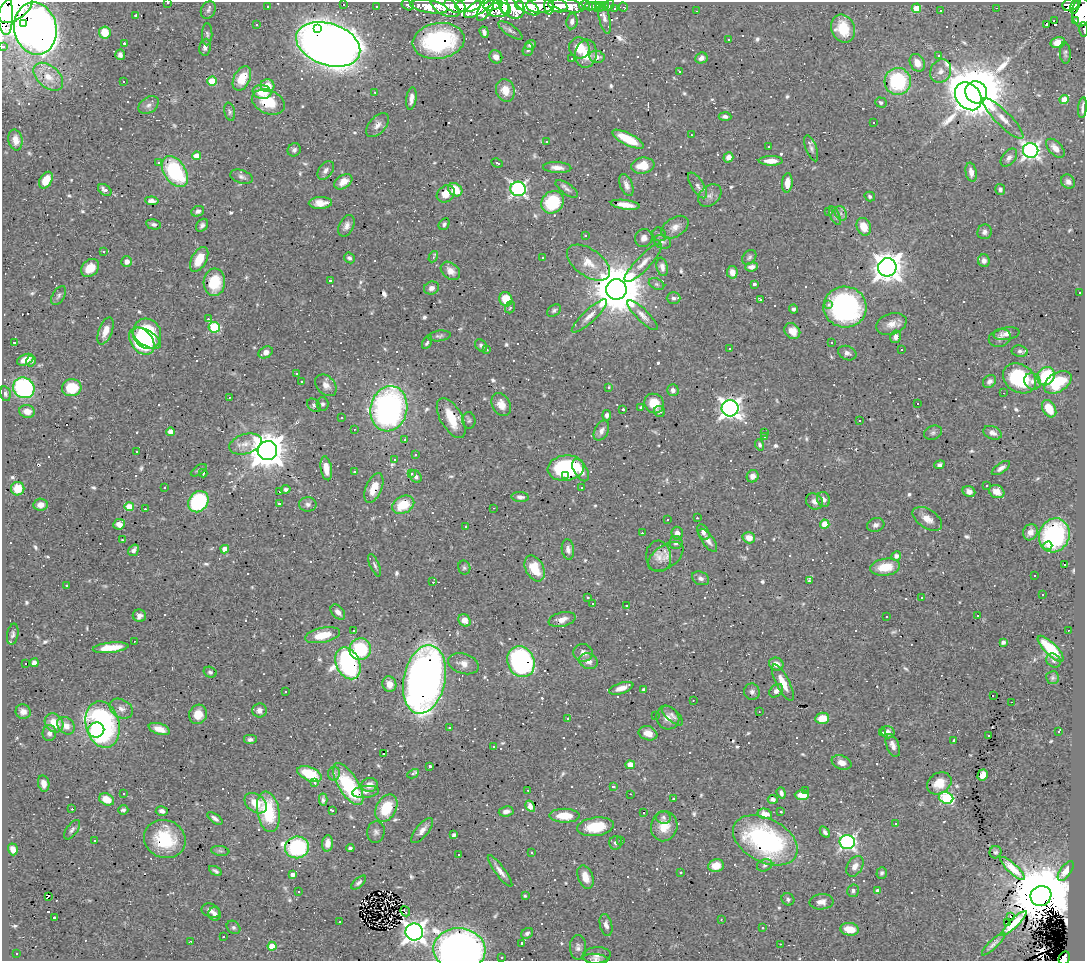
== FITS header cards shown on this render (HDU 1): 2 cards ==
NAXIS1  =                 1083
NAXIS2  =                  959

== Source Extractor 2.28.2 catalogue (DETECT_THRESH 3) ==
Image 1083 x 959 px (HDU 1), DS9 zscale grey, 1 PNG px = 1 image px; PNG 1087 x 963 px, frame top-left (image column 1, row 959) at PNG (2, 2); each listed source drawn as its Kron ellipse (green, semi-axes under 4 px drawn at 4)
Background 0.616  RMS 0.027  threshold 0.0799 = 3 sigma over >= 5 px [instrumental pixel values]
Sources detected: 822; of the 822, the 500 brightest by FLUX_AUTO listed and drawn (322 fainter detections omitted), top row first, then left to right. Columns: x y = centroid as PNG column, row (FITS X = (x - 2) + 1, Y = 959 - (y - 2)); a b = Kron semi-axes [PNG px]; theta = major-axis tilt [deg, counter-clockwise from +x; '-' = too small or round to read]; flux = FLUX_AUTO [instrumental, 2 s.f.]
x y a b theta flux
168 3 3 2 - 9.6
343 4 3 3 - 98
407 5 6 5 - 14
455 5 11 7 -18 440
468 5 13 7 9 390
493 5 10 5 11 190
520 5 5 3 - 97
526 5 15 6 -35 430
540 5 13 7 1 400
549 5 9 4 90 160
558 5 9 6 -16 160
568 5 16 6 -12 200
585 5 5 4 - 14
609 5 6 3 58 19
1070 5 8 6 14 91
1075 5 8 4 69 120
376 6 3 2 - 4.3
445 6 16 8 -30 120
504 6 8 3 -81 97
511 6 14 10 -37 350
591 6 6 4 7 12
605 6 4 3 - 9.8
267 7 3 3 - 5.9
429 7 19 6 -9 130
479 7 17 6 33 300
596 7 5 3 - 11
600 7 4 3 - 9.2
623 7 4 3 - 5.1
15 8 20 11 38 1700
486 8 14 6 60 180
916 8 5 4 - 62
996 8 3 2 - 48
615 9 3 3 - 7.1
208 10 9 7 61 4.8
499 10 12 7 3 290
941 10 3 2 - 13
5 11 24 8 -85 1300
697 11 3 2 - 6.9
1081 12 14 9 86 450
136 15 3 3 - 18
604 18 16 5 -78 8.1
1075 20 3 3 - 19
572 21 8 5 84 7.1
1054 21 4 2 - 11
24 23 3 3 - 140
1046 24 3 3 - 110
256 25 3 3 - 16
317 28 3 3 - 33
843 28 14 11 -67 45
35 29 26 21 -79 1900
1083 29 7 2 -85 8.6
510 30 14 5 -35 6.8
105 32 6 5 - 37
484 32 6 4 -72 5.9
207 34 11 5 88 4.5
729 39 3 3 - 66
439 41 26 18 9 190
124 43 3 3 - 36
1058 43 7 5 12 23
328 44 33 21 -19 3600
530 45 5 4 - 4.9
3 46 3 3 - 4
205 47 8 6 82 6.9
579 48 11 10 - 36
528 50 6 5 - 4.5
1065 53 11 5 -86 4.9
586 54 14 11 86 32
120 55 5 4 - 7.1
939 56 3 3 - 64
496 57 7 6 - 11
597 57 7 6 - 11
571 58 3 3 - 5.9
701 58 6 5 - 8.9
917 63 9 7 -62 20
679 71 3 3 - 18
941 71 12 10 62 15
48 77 17 11 -41 26
242 78 13 8 63 41
123 81 3 3 - 33
212 81 4 4 - 56
898 81 13 13 - 140
267 86 7 6 - 25
505 90 11 9 -72 25
262 92 9 7 -9 38
375 92 3 3 - 4.5
976 92 11 10 - 12000
968 96 15 12 -51 2200
411 98 11 5 81 10
1064 100 4 4 - 45
268 102 17 11 -23 56
881 102 6 5 - 4.5
149 105 11 7 35 8.8
1082 108 10 3 84 6.9
230 112 9 5 -77 4.3
725 116 6 4 -3 5.4
1003 118 28 7 -45 22
874 122 3 3 - 7.5
377 125 14 8 48 12
691 135 3 2 - 4.6
628 139 17 6 -27 51
15 140 10 7 -79 16
546 141 3 3 - 42
769 147 3 2 - 8.8
811 148 14 5 -70 6.1
1055 148 11 6 -46 15
294 150 7 6 - 5.4
1031 150 8 7 - 630
197 156 4 4 - 34
728 157 5 4 - 12
1009 158 10 6 50 9.1
771 161 12 4 0 20
159 162 3 3 - 5.5
497 163 6 4 -26 4.3
643 166 11 8 7 36
557 167 14 5 -3 14
326 170 10 7 54 7.6
175 172 17 10 -56 170
971 172 9 5 -79 13
241 177 11 6 -18 6.6
46 180 9 6 61 36
343 182 10 6 34 18
1068 182 7 6 - 10
787 183 10 5 86 22
626 185 11 6 -69 9.5
697 185 14 6 -57 9.3
518 189 7 7 - 530
567 189 13 5 -35 6.4
105 190 7 5 -35 11
455 190 7 6 - 41
1000 190 5 5 - 4.8
446 194 9 7 40 23
710 195 13 9 43 11
870 196 5 4 - 3.8
152 201 7 4 -7 8.7
552 202 12 10 46 96
320 203 11 6 2 18
625 205 14 4 -8 4.7
198 211 6 5 - 6.4
829 212 3 3 - 18
841 213 8 5 -61 6.3
835 216 10 4 -64 4.4
154 224 7 5 -11 5.1
444 224 6 5 - 4.2
202 225 7 5 54 5.6
346 226 11 7 64 11
675 227 15 9 32 15
864 227 9 7 -64 25
985 232 7 7 - 6.6
659 234 7 6 - 4.4
585 236 3 3 - 5.7
644 238 9 8 - 9.3
662 242 9 6 -20 5
104 251 3 3 - 5.9
433 257 6 3 61 4
749 257 8 6 49 4.4
349 258 6 5 - 5.3
542 258 3 3 - 92
199 259 13 7 62 31
127 261 5 5 - 10
984 261 6 6 - 6.9
588 263 24 13 -35 32
643 263 26 7 46 18
662 267 9 5 -79 7.9
751 267 6 4 6 8.1
887 267 9 9 - 2700
90 268 10 7 44 30
450 271 11 8 -40 14
732 272 6 5 - 13
330 281 3 3 - 59
214 282 14 10 85 64
656 284 8 5 -26 3.9
754 284 3 3 - 4.8
431 288 8 6 22 8.6
616 289 10 10 - 11000
1080 293 3 3 - 4.1
59 295 10 6 58 4.7
674 298 7 6 - 5.4
506 299 7 6 - 45
761 300 3 3 - 54
829 305 3 3 - 11
510 307 6 5 - 3.8
845 307 21 20 - 380
793 309 4 4 - 4.2
554 310 7 5 33 4.5
642 315 20 6 -44 13
589 316 23 6 43 16
208 319 3 3 - 31
891 324 16 10 19 19
214 327 5 5 - 120
106 331 14 6 69 20
792 331 8 7 - 21
147 334 15 14 - 140
1006 334 13 6 10 9.9
439 336 11 5 7 5.1
896 337 6 5 - 9
147 338 16 7 -31 93
1000 338 11 8 15 8.7
142 341 15 10 -51 150
14 342 3 3 - 84
427 342 7 4 63 4.7
831 343 3 3 - 69
481 345 7 5 -45 4.1
729 349 3 3 - 18
901 349 3 3 - 56
487 350 3 3 - 14
1020 351 8 5 -8 5.9
266 352 7 5 28 9.8
847 353 9 7 -21 8
25 360 9 5 23 18
31 361 5 4 - 4.1
296 374 3 3 - 46
1046 376 10 8 55 98
1019 378 18 13 -35 130
301 381 3 3 - 11
990 381 7 5 42 6.6
1032 381 9 7 -42 9.3
1058 382 15 9 31 69
326 385 12 9 -46 13
608 387 3 3 - 4.9
24 388 11 10 - 270
72 388 10 8 8 53
673 390 6 5 - 6.9
1003 393 3 2 - 33
5 394 7 5 -77 4.2
229 397 3 2 - 5.6
654 403 10 9 - 36
323 404 6 6 - 4
917 404 3 3 - 11
314 405 8 5 -42 5.4
501 405 12 9 -63 20
641 407 3 3 - 160
730 408 8 8 - 1100
389 409 23 18 78 560
623 409 3 3 - 630
1049 409 9 6 -59 31
27 411 8 6 -11 15
660 411 6 5 - 4.8
607 415 5 4 - 6.6
342 418 3 3 - 8.2
451 418 22 10 -60 56
469 420 8 6 -84 4.3
860 421 3 3 - 23
354 429 3 2 - 9.9
601 431 11 6 62 9.4
170 432 4 4 - 19
764 432 3 2 - 4
933 433 9 7 19 5.3
993 433 9 6 -23 8.6
765 437 3 3 - 6.4
405 440 3 3 - 5.9
245 444 17 9 17 20
759 445 5 4 - 4
136 451 3 3 - 4.8
267 451 10 9 - 4400
415 455 3 3 - 6.3
394 460 3 3 - 44
939 465 5 4 - 5.1
326 468 12 5 -81 22
566 468 18 12 7 150
1001 468 10 5 33 7.6
199 470 9 4 33 4.1
580 470 12 6 -61 18
354 472 3 3 - 85
203 473 4 2 - 7.5
411 474 3 3 - 11
565 475 3 3 - 11
753 476 6 6 - 11
416 477 7 5 -52 6.2
987 486 3 3 - 72
164 487 3 3 - 6.2
374 488 16 8 66 33
581 488 3 3 - 8.9
18 489 7 6 - 30
286 489 5 4 - 4.3
969 491 6 5 - 9
279 492 3 3 - 190
997 492 8 6 -26 14
520 497 9 5 -5 7.3
824 499 8 6 -71 7.3
814 501 9 7 -34 8.2
198 502 11 9 51 180
279 503 3 3 - 23
308 504 8 7 - 6.9
41 505 7 6 - 15
403 505 12 8 26 50
129 507 5 4 - 52
493 508 3 2 - 6.2
145 509 3 2 - 23
697 518 3 3 - 13
927 519 16 9 -33 18
667 520 3 3 - 18
119 524 6 5 - 11
825 524 4 4 - 37
876 525 9 7 15 7.1
466 527 3 3 - 7.4
703 532 8 5 -62 7.5
1030 532 8 7 - 11
642 533 3 2 - 6.5
677 533 6 5 - 11
1054 535 17 15 67 210
749 538 6 5 - 18
122 540 3 2 - 5.5
708 540 13 6 -54 9.8
676 543 7 6 - 5.9
1048 546 4 3 - 7.1
225 549 4 4 - 16
568 549 10 6 -82 9.6
134 550 6 4 56 8.7
659 556 16 12 -85 17
896 556 5 4 - 8.5
666 557 20 11 33 18
375 565 12 4 -67 5.1
1064 565 3 3 - 140
885 567 15 8 8 41
464 568 7 6 - 4
535 568 14 9 -63 44
1034 576 3 3 - 12
700 578 9 6 -23 6.4
809 581 3 2 - 6.9
433 582 3 3 - 42
66 585 3 3 - 11
1043 595 3 3 - 5.8
588 598 3 3 - 8.2
921 598 3 3 - 23
593 603 3 3 - 120
627 605 3 3 - 4.9
338 612 9 5 -48 8.9
978 615 3 3 - 220
139 616 6 6 - 9.1
886 616 3 3 - 7.3
562 619 14 7 13 13
465 620 7 5 -44 20
354 630 3 3 - 3.8
1068 630 3 3 - 17
13 634 11 5 80 5.3
323 635 18 7 11 42
134 641 2 2 - 4.4
1003 642 4 4 - 6.1
111 648 18 5 7 35
360 649 11 10 - 120
1051 649 17 6 -45 80
583 653 9 9 - 12
1053 660 8 6 -42 4.9
588 661 9 7 -18 12
521 662 16 13 -64 360
34 663 4 4 - 11
348 663 17 11 -65 400
26 664 3 3 - 150
463 664 15 10 -18 16
776 664 7 6 - 15
210 672 7 5 -19 4.1
1053 678 6 6 - 4.2
424 679 35 20 78 1700
783 683 20 6 -63 28
389 684 8 7 - 21
621 688 13 5 18 16
644 690 4 4 - 7.8
776 691 8 5 42 9.2
286 692 3 3 - 1300
752 692 8 7 - 6
993 696 3 2 - 11
693 700 3 2 - 5.8
1011 702 2 2 - 9.4
121 709 12 9 -30 12
259 710 7 7 - 8.7
23 712 7 7 - 11
759 712 3 2 - 4.8
198 714 10 9 - 28
655 715 3 3 - 59
672 715 13 6 -41 6.9
667 718 12 11 - 15
822 718 7 5 9 30
568 719 3 3 - 51
54 723 10 8 -47 33
103 724 23 17 -76 420
66 726 10 7 -45 16
449 728 3 3 - 9.1
159 729 11 5 -17 18
96 730 8 7 - 120
888 732 7 6 - 9.3
1059 732 4 3 - 37
49 733 8 7 - 8.7
648 733 9 7 -19 16
883 733 3 3 - 55
988 736 3 3 - 19
250 739 6 5 - 5.2
954 740 3 3 - 18
893 745 12 6 -69 11
493 746 3 3 - 14
383 754 3 2 - 3.9
841 762 10 7 -21 14
630 765 4 4 - 24
430 766 3 3 - 6.5
309 774 13 6 -23 85
334 774 7 6 - 5.8
413 774 6 3 28 9.2
983 775 6 5 - 22
315 783 3 3 - 14
939 783 13 10 33 29
44 784 8 5 -80 13
348 784 24 10 -58 160
369 785 8 7 - 17
613 787 3 3 - 12
528 790 3 2 - 8.5
805 790 3 2 - 3.8
365 792 13 6 6 9.3
123 793 3 3 - 31
781 793 6 4 -70 6.4
630 794 3 2 - 4.7
802 795 7 5 -1 27
946 798 7 6 - 180
107 799 8 5 -26 28
673 799 3 3 - 20
773 799 5 3 - 5
323 800 6 4 87 5.3
256 803 12 8 -38 34
530 806 6 4 -58 6
386 808 14 10 63 70
72 809 3 2 - 12
123 810 5 4 - 5.4
333 810 4 3 - 11
162 811 6 4 -13 8.1
506 811 7 5 9 8.7
268 812 20 11 -80 110
781 812 3 3 - 11
644 813 3 3 - 310
765 814 7 5 -14 14
565 816 15 7 -1 42
663 817 7 6 - 4.7
215 818 9 4 -36 6.3
896 824 3 3 - 39
664 826 15 13 75 33
595 827 18 9 7 59
72 830 11 5 53 5
422 830 15 6 51 13
376 832 11 9 82 7.7
825 832 6 4 -56 5.1
454 835 4 3 - 4.8
165 839 21 19 -23 100
94 840 3 3 - 24
620 840 3 3 - 7.2
765 840 35 21 -27 300
847 842 7 7 - 450
328 843 8 5 85 15
616 843 7 6 - 4.4
297 847 12 11 - 120
350 848 4 3 - 4
13 849 6 5 - 14
220 851 9 5 -8 3.9
996 852 6 6 - 3.8
531 853 3 3 - 66
458 854 3 3 - 11
765 865 8 6 24 4.6
716 866 8 6 9 23
855 866 11 7 59 14
1013 868 16 5 -43 22
215 871 7 3 -30 4.4
500 871 19 5 -53 14
1066 871 11 5 55 12
681 872 3 3 - 12
882 873 6 5 - 4.1
292 875 4 4 - 9.2
585 877 12 7 -69 19
359 883 9 4 42 5
298 891 3 3 - 5.9
853 891 6 5 - 4.8
878 891 4 4 - 10
48 896 4 3 - 13
526 896 3 3 - 5.2
1041 896 10 9 - 23000
788 899 7 6 - 4.7
821 902 12 7 5 12
211 911 9 6 -22 8.6
405 911 5 2 - 4.9
215 914 7 6 - 8.5
1010 916 3 2 - 18
54 917 3 3 - 140
721 919 3 2 - 5.8
340 922 3 3 - 17
1008 923 3 3 - 4.2
1014 923 17 4 44 19
606 925 11 6 -76 10
233 927 7 6 - 4.4
763 928 3 3 - 12
849 929 9 6 -7 31
414 932 8 8 - 1500
527 933 6 5 - 5.2
223 937 3 3 - 12
191 941 3 2 - 3.8
521 944 3 3 - 8
780 944 3 2 - 5
993 944 15 4 44 6.5
272 946 4 4 - 40
578 947 12 8 -89 9.1
459 949 26 21 -5 1200
17 953 3 3 - 8.7
597 955 14 8 4 10
502 957 3 3 - 9.2
1064 958 7 5 61 63
595 959 12 5 -6 6.6
At the frame edge (FLAGS 8, measured only in part): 9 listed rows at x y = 168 3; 15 8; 5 11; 1083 29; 3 46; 1082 108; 459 949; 1064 958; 595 959
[322 fainter detections neither listed nor drawn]